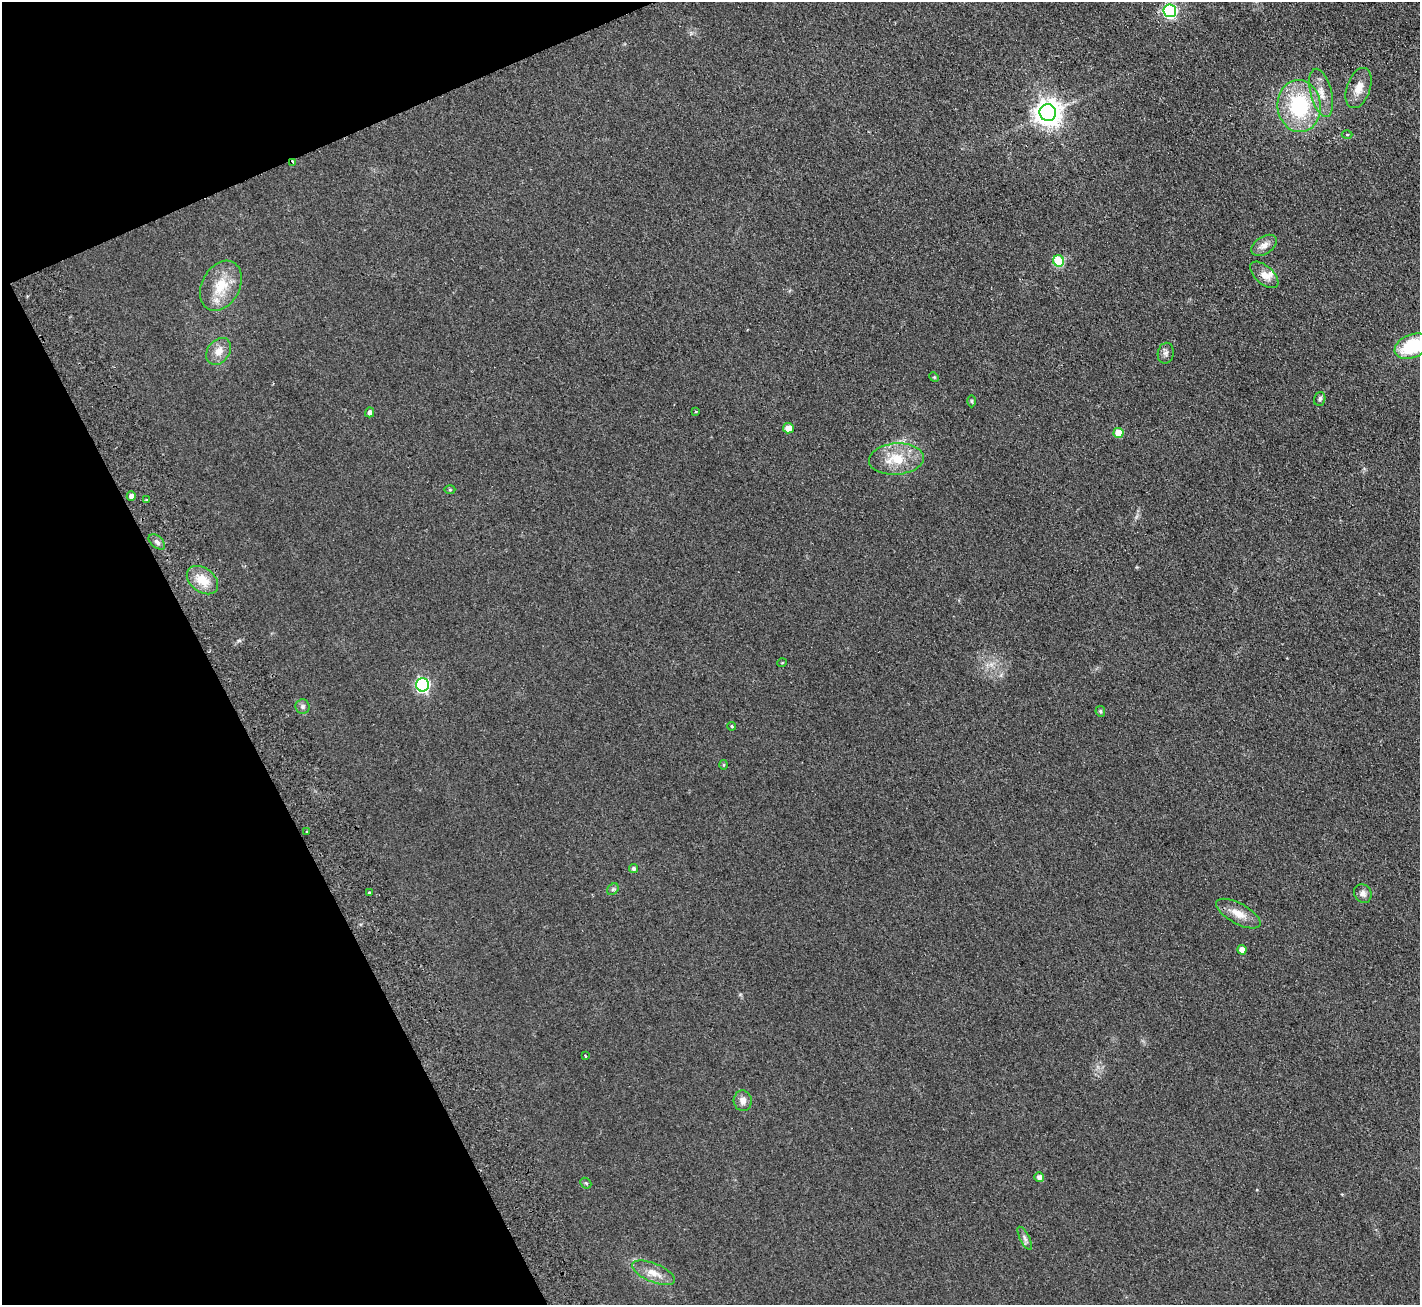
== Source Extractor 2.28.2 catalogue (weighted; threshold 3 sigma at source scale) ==
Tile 5 of 4 x 4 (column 1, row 2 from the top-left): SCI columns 54-1471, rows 2792-4094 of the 5776 x 5715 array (HDU 1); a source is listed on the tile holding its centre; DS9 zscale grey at full resolution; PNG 1422 x 1307 px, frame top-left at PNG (2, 2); each listed source drawn as its Kron ellipse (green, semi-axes under 4 px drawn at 4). Shown black and unused: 20% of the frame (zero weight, under 2 of 3 exposures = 3% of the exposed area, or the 3 px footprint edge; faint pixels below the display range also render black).
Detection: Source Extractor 2.28.2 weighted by HDU 2 'WHT'; one run over the whole footprint, this tile lists its part. Background 0.0927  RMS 0.0099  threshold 0.0446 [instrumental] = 3 sigma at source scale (4.5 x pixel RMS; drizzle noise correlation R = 1.50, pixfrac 1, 0.05/0.05 arcsec/px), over >= 5 px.
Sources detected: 47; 1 inside a brighter listed object's ellipse — not listed separately; the other 46 listed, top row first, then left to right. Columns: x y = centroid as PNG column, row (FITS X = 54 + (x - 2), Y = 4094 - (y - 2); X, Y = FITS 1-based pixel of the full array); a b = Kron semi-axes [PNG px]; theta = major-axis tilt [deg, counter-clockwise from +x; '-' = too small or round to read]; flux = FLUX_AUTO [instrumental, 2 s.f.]
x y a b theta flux
1170 11 6 6 - 170
1359 88 21 11 70 12
1321 93 25 10 -76 13
1299 106 26 21 -84 76
1048 113 8 8 - 980
1347 135 5 3 - 1.1
293 162 3 2 - 5.1
1264 245 14 8 33 6.8
1058 261 5 5 - 50
1264 275 17 9 -42 8.1
221 286 26 19 61 27
1412 346 18 11 21 52
219 351 15 11 52 9.2
1166 353 10 8 78 3.3
934 377 5 4 - 0.97
1320 399 7 5 72 2.2
972 401 6 4 -90 1.2
370 412 5 4 - 3.5
696 412 3 3 - 1.4
788 428 5 5 - 9.6
1119 433 5 5 - 19
896 459 27 15 4 27
450 490 5 3 - 0.93
131 496 4 4 - 3.8
147 500 3 3 - 2
157 542 9 6 -40 3.1
202 580 17 12 -37 16
782 663 5 3 - 0.66
422 685 7 6 - 180
303 707 7 7 - 2.6
1100 711 5 4 - 1.4
732 726 4 3 - 1.2
723 765 5 3 - 1
307 832 3 3 - 3.6
633 868 4 4 - 2.1
613 889 6 5 - 1.8
369 893 3 2 - 1.5
1363 894 10 8 -55 4
1238 914 24 10 -29 12
1242 950 5 4 - 9.6
585 1056 4 2 - 0.74
743 1101 10 9 - 5.6
1039 1177 5 5 - 4.9
586 1183 6 4 -44 1.3
1025 1238 12 5 -62 3.1
653 1273 23 9 -22 11
Overlapping masked pixels (flux is a lower limit): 1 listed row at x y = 293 162
Isophote crosses this tile's border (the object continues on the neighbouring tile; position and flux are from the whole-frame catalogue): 1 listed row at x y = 1412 346